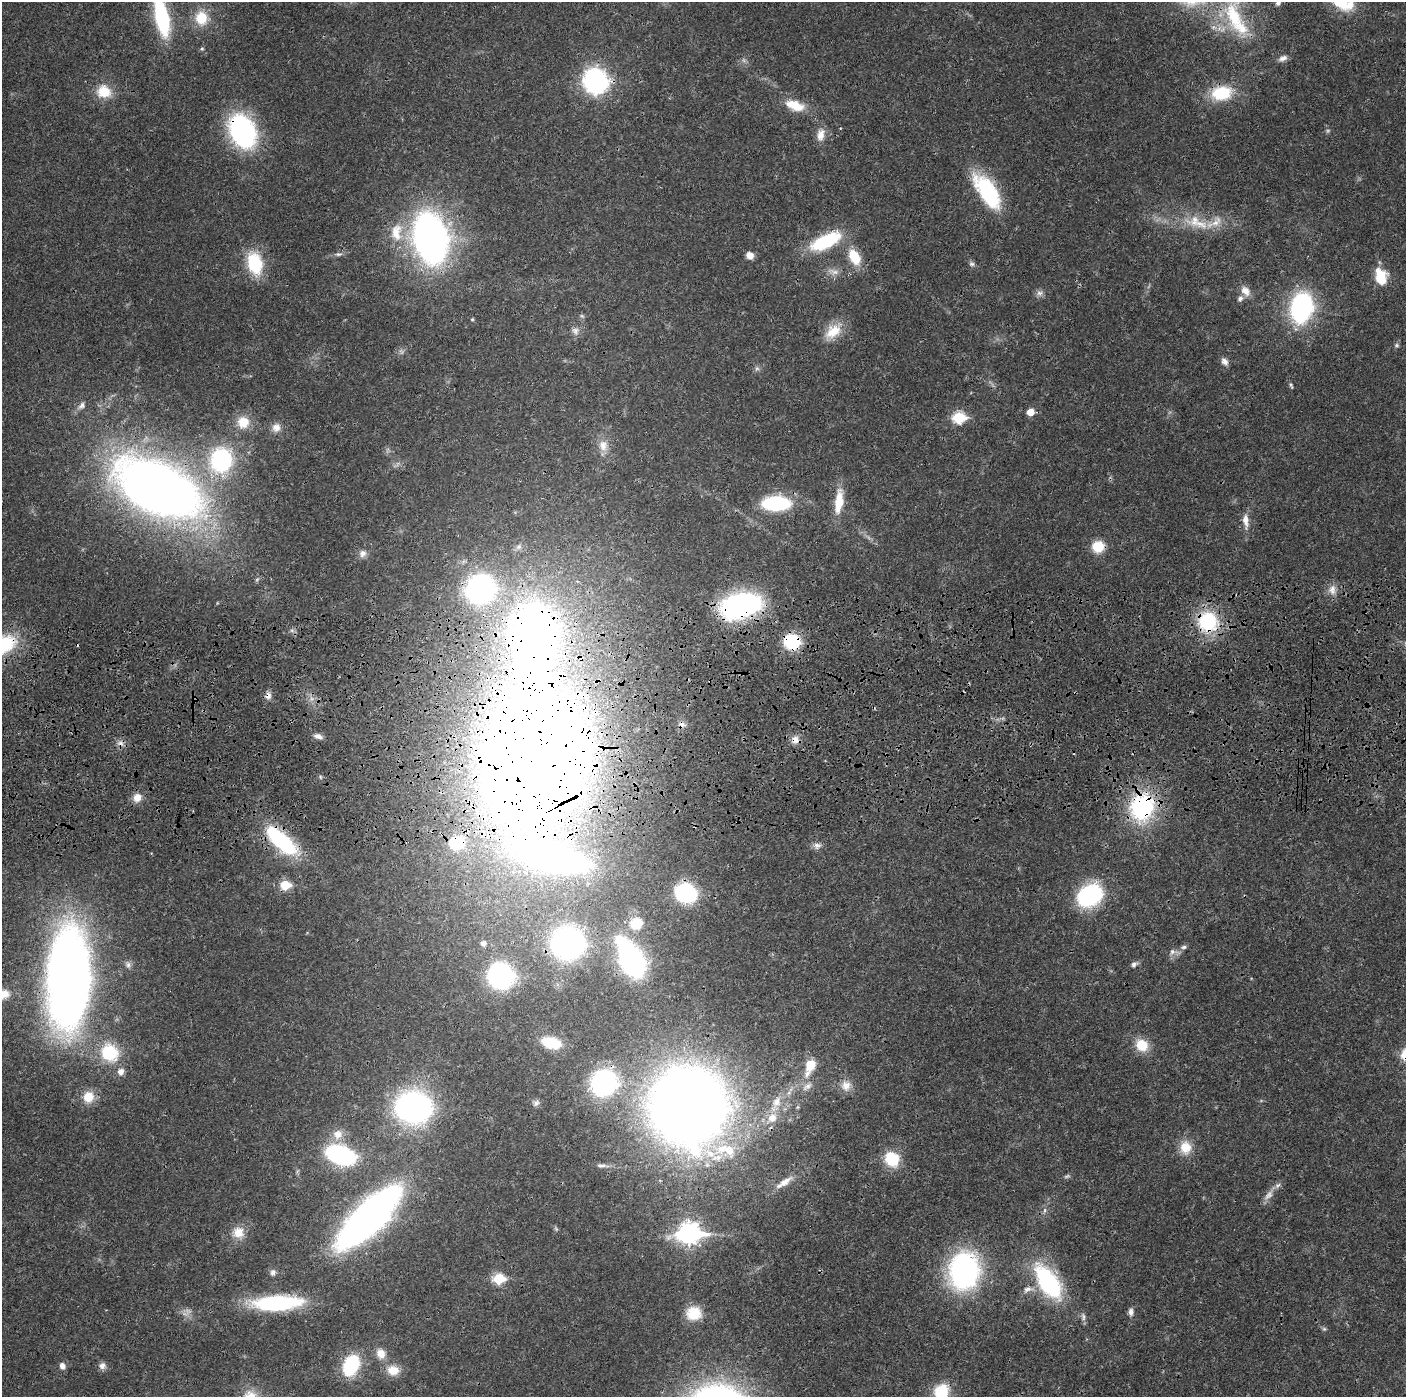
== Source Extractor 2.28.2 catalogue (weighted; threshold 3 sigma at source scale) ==
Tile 5 of 3 x 3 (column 2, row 2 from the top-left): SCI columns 1418-2821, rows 1513-2907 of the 4236 x 4418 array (HDU 1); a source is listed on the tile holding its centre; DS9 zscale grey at full resolution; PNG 1408 x 1399 px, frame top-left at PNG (2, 2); no overlay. Shown black and unused: <1% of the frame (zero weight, under 3 of 4 exposures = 6% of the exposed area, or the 3 px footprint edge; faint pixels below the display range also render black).
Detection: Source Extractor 2.28.2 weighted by HDU 2 'WHT'; one run over the whole footprint, this tile lists its part. Background 0.0183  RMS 0.0022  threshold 0.00972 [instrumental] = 3 sigma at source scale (4.5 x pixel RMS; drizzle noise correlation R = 1.50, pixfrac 1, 0.05/0.05 arcsec/px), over >= 5 px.
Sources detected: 134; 3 too faint to see at this stretch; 1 inside a brighter object's white glare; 1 cosmic-ray / hot-pixel residue — not listed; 9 inside a brighter listed object's ellipse — not listed separately; the other 120 listed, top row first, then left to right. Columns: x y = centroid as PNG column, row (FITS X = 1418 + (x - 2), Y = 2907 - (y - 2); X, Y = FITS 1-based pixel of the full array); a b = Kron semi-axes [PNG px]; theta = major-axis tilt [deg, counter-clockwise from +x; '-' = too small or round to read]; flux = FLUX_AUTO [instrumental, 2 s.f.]
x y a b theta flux
1278 3 7 7 - 0.62
162 17 35 12 -77 21
1234 17 52 24 -74 17
201 18 20 16 -83 5.2
202 49 5 5 - 0.35
1283 58 12 7 21 1
595 81 18 16 -46 42
104 92 17 16 - 5.1
1221 93 24 16 10 9.3
795 105 25 11 -17 4.9
242 131 38 26 -62 30
821 135 17 10 78 2.1
987 191 40 17 -56 20
1194 221 24 17 24 5.5
1216 222 20 11 47 3.1
396 232 28 16 84 6
430 238 32 20 -78 140
825 241 32 12 25 16
338 254 10 5 -2 0.64
750 255 8 7 - 1.7
854 257 17 10 -61 6.3
255 263 24 15 -76 12
972 264 8 6 -14 0.56
834 272 15 7 -17 1.4
1381 276 18 12 -74 6.4
1245 291 15 10 -49 1.9
1040 293 10 6 0 0.88
1301 307 22 16 78 39
472 319 4 4 - 0.24
575 331 12 8 -60 1.1
833 331 24 16 34 4.8
1397 345 7 5 0 0.42
1224 361 11 7 -51 1.1
757 369 8 6 53 0.55
1291 385 9 4 -66 0.37
82 405 11 8 40 1
1030 412 5 5 - 3.5
959 417 7 6 - 21
243 422 15 14 - 4.3
276 427 12 11 - 1.7
603 445 17 12 -86 2.7
221 460 31 26 76 23
159 489 66 35 -24 250
839 502 31 10 83 5.5
776 503 24 12 2 20
1246 520 19 7 -85 2
1098 546 13 12 - 4.8
363 553 11 9 59 1.1
257 579 7 4 45 0.38
480 589 20 19 - 61
1332 590 14 9 88 1.8
740 605 34 19 14 49
1208 622 25 23 -43 15
533 634 51 35 88 190
792 642 12 11 - 16
268 696 10 8 80 1.1
682 724 10 7 -15 1
318 736 11 7 -18 1.1
795 740 12 10 -19 1.7
535 757 96 68 85 650
137 797 12 11 - 2
1142 807 29 24 75 26
281 841 46 16 -43 20
457 843 14 12 22 8.3
817 846 12 8 1 1.1
551 857 74 27 -14 120
285 885 6 5 - 9.1
686 893 16 13 -20 25
1090 895 23 18 31 25
636 923 12 11 - 5.9
483 943 7 7 - 1
567 943 20 19 - 71
1173 952 17 7 -6 1.2
631 960 27 14 -62 61
1134 964 8 6 36 0.79
128 965 9 6 -90 0.74
501 976 15 14 - 62
68 978 66 28 89 290
2 995 22 12 19 3.6
551 1043 17 9 -15 9.6
1142 1045 15 13 -46 4.5
110 1052 18 17 - 11
810 1065 12 9 68 4.4
121 1072 7 7 - 1.4
604 1083 16 15 - 50
807 1086 16 7 36 1.5
846 1086 13 13 - 2.2
88 1097 14 13 - 3.9
536 1103 10 7 42 0.67
776 1103 25 10 64 4
688 1106 53 51 -78 370
413 1107 26 23 -1 66
338 1134 14 13 - 2.5
1185 1147 18 15 89 3.9
729 1151 32 20 -13 8.5
340 1155 18 10 -19 50
892 1159 15 14 - 7.9
601 1165 11 6 -1 0.74
785 1182 22 8 36 2.2
1277 1185 10 5 40 0.83
1045 1210 7 4 89 0.46
368 1218 47 16 45 200
556 1229 7 4 -56 0.33
238 1232 15 14 - 3.1
689 1233 10 8 3 120
964 1271 35 27 81 44
273 1272 8 7 - 0.76
499 1279 7 6 - 14
1048 1282 47 22 -56 24
277 1303 43 13 3 29
1131 1312 11 6 -89 0.89
694 1313 14 13 - 5.8
1083 1317 12 5 -81 0.75
1324 1329 6 5 - 0.39
381 1354 13 11 -60 2.3
351 1365 21 13 66 14
62 1366 7 6 - 1.2
102 1366 10 8 -6 1.1
393 1370 16 13 -6 3.1
941 1391 17 14 48 7.6
Overlapping masked pixels (flux is a lower limit): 22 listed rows (the first 20) at x y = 595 81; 1221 93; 242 131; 987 191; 159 489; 740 605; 1208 622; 533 634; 792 642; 268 696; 682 724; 795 740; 535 757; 1142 807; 281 841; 457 843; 551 857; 631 960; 604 1083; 688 1106
Isophote crosses this tile's border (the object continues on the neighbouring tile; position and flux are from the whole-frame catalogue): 4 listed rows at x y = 1278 3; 162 17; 2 995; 941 1391